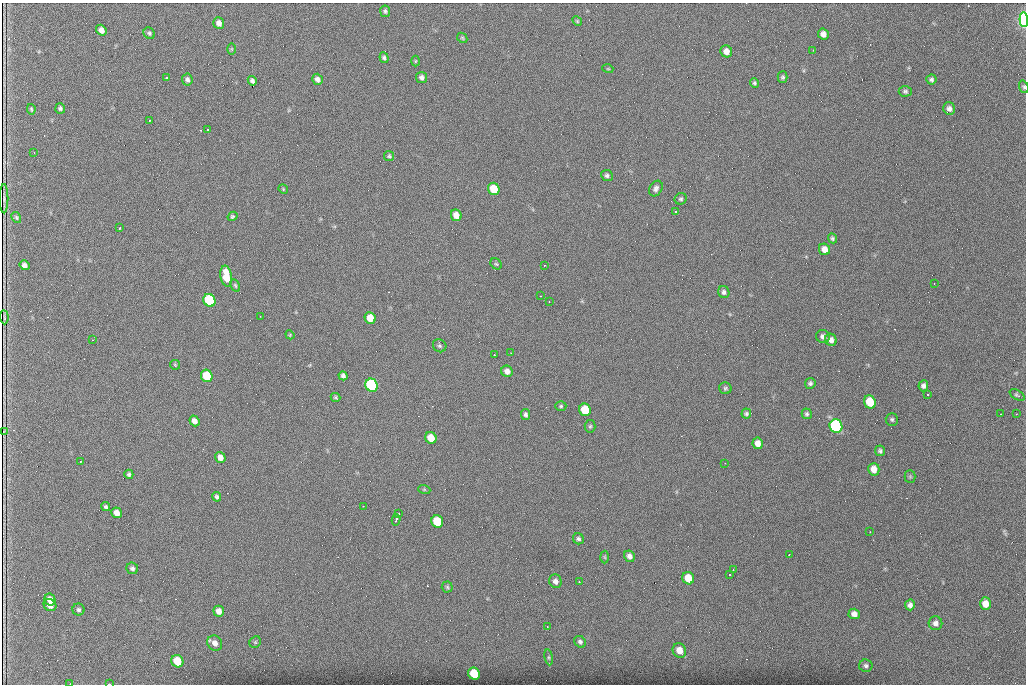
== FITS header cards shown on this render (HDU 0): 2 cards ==
NAXIS1  =                 1024 /fastest changing axis
NAXIS2  =                  682 /next to fastest changing axis

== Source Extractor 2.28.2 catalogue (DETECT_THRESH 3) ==
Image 1024 x 682 px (HDU 0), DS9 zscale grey, 1 PNG px = 1 image px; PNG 1028 x 686 px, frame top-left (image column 1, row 682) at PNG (2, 3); each listed source drawn as its Kron ellipse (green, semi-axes under 4 px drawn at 4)
Background 1450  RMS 26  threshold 78.9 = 3 sigma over >= 5 px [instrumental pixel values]
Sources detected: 136; all 136 listed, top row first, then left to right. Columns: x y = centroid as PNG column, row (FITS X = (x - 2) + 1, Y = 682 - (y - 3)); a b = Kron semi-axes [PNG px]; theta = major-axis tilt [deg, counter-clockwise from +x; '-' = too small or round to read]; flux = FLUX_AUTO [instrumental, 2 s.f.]
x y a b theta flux
385 11 6 5 - 3400
1024 20 7 4 -87 430000
577 21 5 4 - 2000
219 23 6 5 - 8500
101 30 5 5 - 9900
149 33 6 5 - 3400
823 34 6 5 - 9100
462 38 6 4 -44 2300
232 49 6 4 90 1800
813 50 2 2 - 1300
726 51 6 5 - 12000
384 58 5 4 - 3800
415 61 5 3 - 1700
608 69 5 3 - 1500
421 77 5 5 - 5900
783 77 5 5 - 2900
166 78 3 3 - 7800
317 79 6 5 - 7600
187 80 6 5 - 5100
931 80 5 5 - 4200
252 81 5 4 - 4200
754 83 5 4 - 3100
1024 87 6 4 -70 3000
905 91 6 5 - 3700
60 108 5 5 - 3400
31 109 5 3 - 2200
949 109 6 6 - 6700
149 120 3 3 - 1500
207 130 3 3 - 5800
34 152 2 2 - 1300
389 156 5 5 - 2700
607 175 6 5 - 3800
656 188 8 6 57 5800
283 189 5 4 - 1800
494 189 6 5 - 53000
4 199 15 3 90 660
681 199 6 5 - 3400
676 212 3 3 - 3900
456 215 6 5 - 17000
233 216 5 4 - 2800
16 217 6 4 -59 2600
120 228 3 2 - 2200
832 238 5 4 - 3000
824 249 6 5 - 13000
496 264 6 5 - 2200
24 265 5 4 - 6300
544 265 2 2 - 1100
226 276 10 5 -81 44000
934 284 2 2 - 920
235 285 7 3 -63 2400
724 292 6 5 - 5000
540 296 3 2 - 1800
209 300 6 6 - 190000
549 302 2 2 - 1000
260 316 3 2 - 1500
4 317 7 2 -86 2500
370 318 6 5 - 25000
290 335 5 3 - 1600
823 336 7 6 - 6500
92 340 4 3 - 990
831 340 6 5 - 7900
440 346 7 6 - 3400
511 353 2 2 - 930
494 355 2 2 - 4500
175 365 5 4 - 1900
507 371 6 5 - 9100
207 376 6 5 - 61000
343 376 5 4 - 4400
810 383 5 5 - 3800
372 385 7 6 - 340000
923 386 5 5 - 5600
725 388 6 5 - 3000
928 394 3 2 - 2300
1017 395 8 4 -33 3200
336 397 5 4 - 2500
870 402 6 6 - 49000
561 406 5 4 - 2700
585 410 6 6 - 66000
526 414 5 4 - 4000
746 414 5 5 - 2900
807 414 5 5 - 3200
1000 414 2 2 - 1100
1016 414 2 2 - 890
892 419 6 6 - 3500
194 421 6 4 -51 8300
590 426 6 5 - 2800
836 426 7 6 - 380000
4 432 3 2 - 1500
431 438 6 5 - 27000
758 443 6 5 - 12000
880 451 5 5 - 3600
220 457 5 5 - 10000
80 461 3 2 - 1800
725 463 2 2 - 860
874 469 6 5 - 15000
129 474 4 4 - 3500
910 477 6 5 - 2400
424 489 6 4 -19 1900
217 497 5 4 - 3500
363 506 3 2 - 1600
106 507 5 4 - 3100
117 513 5 5 - 12000
399 514 4 3 - 2200
396 520 6 3 75 5600
437 522 6 6 - 73000
870 532 2 2 - 940
578 539 6 5 - 4000
789 555 3 2 - 2100
629 556 6 5 - 7000
605 557 6 4 -88 2200
132 568 6 5 - 4500
733 570 2 2 - 1200
730 575 3 2 - 3500
688 578 6 6 - 37000
555 581 7 6 - 7200
579 582 3 2 - 3300
447 587 5 5 - 2800
50 600 6 5 - 11000
985 604 6 5 - 18000
50 605 6 5 - 9400
910 605 5 5 - 7100
78 610 6 6 - 3900
219 611 5 5 - 11000
854 614 5 5 - 9400
935 623 7 7 - 7800
547 626 3 2 - 870
255 642 6 5 - 2800
580 642 6 5 - 4100
215 643 8 7 - 9900
679 650 7 6 - 19000
549 657 8 4 -82 2800
177 661 6 5 - 50000
866 666 6 6 - 4300
474 674 6 5 - 55000
70 684 2 2 - 1300
109 684 3 2 - 5600
At the frame edge (FLAGS 8, measured only in part): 4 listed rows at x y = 1024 20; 1024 87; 70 684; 109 684

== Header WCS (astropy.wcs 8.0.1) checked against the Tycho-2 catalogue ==
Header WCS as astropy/WCSLIB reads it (CRVAL/CRPIX/CD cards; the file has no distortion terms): RA---TAN/DEC--TAN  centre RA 07:06:07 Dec +31:10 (106.53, +31.16 deg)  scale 1.44 arcsec/px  FOV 24.5' x 16.3'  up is -93 deg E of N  parity flipped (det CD > 0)
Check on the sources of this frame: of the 60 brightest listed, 8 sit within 2.2 arcsec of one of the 16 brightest Tycho-2 stars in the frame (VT <= 12.35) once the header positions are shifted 0.38 arcsec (0.24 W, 0.30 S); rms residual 0.94 arcsec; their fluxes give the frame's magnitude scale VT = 23.71 - 2.5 log10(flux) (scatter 0.22 mag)
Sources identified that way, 8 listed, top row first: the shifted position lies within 2.2 arcsec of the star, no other Tycho-2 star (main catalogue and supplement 1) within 4.4 arcsec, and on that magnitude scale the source's flux lands within +1.5 / -3 mag of the star's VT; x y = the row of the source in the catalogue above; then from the Tycho-2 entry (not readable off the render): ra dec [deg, ICRS J2000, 3 dp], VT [Tycho-2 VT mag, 2 dp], TYC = Tycho-2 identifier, HIP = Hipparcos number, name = IAU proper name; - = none
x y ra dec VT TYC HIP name
494 189 106.458 +31.151 12.35 2438-728-1 - -
207 376 106.551 +31.041 11.84 2438-663-1 - -
372 385 106.552 +31.106 9.20 2438-180-1 - -
870 402 106.550 +31.305 11.61 2438-184-1 - -
585 410 106.559 +31.192 11.79 2438-1039-1 - -
836 426 106.562 +31.292 10.01 2438-106-1 - -
437 522 106.614 +31.135 11.36 2438-550-1 - -
474 674 106.684 +31.152 11.76 2438-931-1 - -